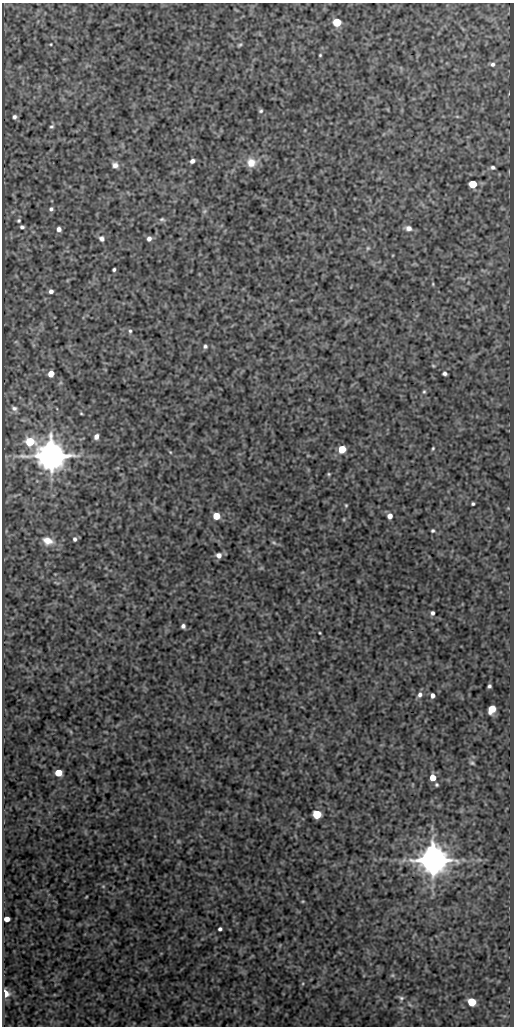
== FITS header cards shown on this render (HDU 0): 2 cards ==
NAXIS1  =                  512
NAXIS2  =                 1024

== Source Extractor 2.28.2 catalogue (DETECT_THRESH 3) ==
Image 512 x 1024 px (HDU 0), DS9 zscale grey, 1 PNG px = 1 image px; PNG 516 x 1028 px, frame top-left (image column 1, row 1024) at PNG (2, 3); no overlay
Background 344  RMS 0.85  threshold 2.55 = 3 sigma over >= 5 px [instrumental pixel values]
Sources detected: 75; all 75 listed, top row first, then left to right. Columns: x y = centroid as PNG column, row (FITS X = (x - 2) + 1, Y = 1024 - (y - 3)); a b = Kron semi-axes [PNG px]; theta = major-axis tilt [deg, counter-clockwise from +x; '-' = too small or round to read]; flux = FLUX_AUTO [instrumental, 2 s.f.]
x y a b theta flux
337 22 5 5 - 2400
51 44 3 2 - 43
240 45 6 3 37 87
320 55 3 3 - 56
492 64 6 5 - 140
261 111 5 5 - 100
457 116 6 3 -19 65
15 117 5 4 - 130
52 126 6 5 - 100
192 161 5 4 - 210
251 162 12 11 - 720
115 165 8 7 - 270
493 167 6 5 - 130
473 184 5 5 - 2000
51 209 5 5 - 120
204 211 6 5 - 100
162 219 8 5 -2 120
19 221 4 4 - 80
22 227 4 3 - 120
408 228 8 7 - 250
59 229 5 4 - 230
102 239 8 7 - 210
149 239 6 5 - 200
368 248 5 5 - 78
114 270 3 3 - 95
433 284 5 3 - 58
51 291 4 4 - 210
130 331 6 4 -90 100
205 346 5 5 - 110
433 366 6 3 -2 57
445 373 4 4 - 150
51 374 5 5 - 860
424 392 6 4 68 85
14 408 7 6 - 150
81 413 4 3 - 55
96 437 6 5 - 280
30 441 9 6 61 2600
433 448 5 3 - 67
342 449 5 5 - 1800
170 452 5 3 - 51
51 456 9 8 - 120000
329 474 5 4 - 69
473 504 3 3 - 88
346 505 4 3 - 62
216 516 5 5 - 1200
390 516 6 5 - 350
433 531 4 3 - 91
75 539 6 5 - 140
48 541 14 10 -17 690
274 542 7 4 -20 100
219 555 6 6 - 290
432 613 4 4 - 150
183 626 4 4 - 170
320 633 3 2 - 48
489 686 4 3 - 110
420 695 7 6 - 220
432 695 4 4 - 220
492 709 6 5 - 1300
71 732 6 3 -71 60
472 763 6 4 -19 94
58 773 5 5 - 1300
433 778 5 5 - 1000
437 785 4 4 - 85
317 814 5 5 - 3100
178 841 6 4 -72 60
433 860 9 8 - 120000
103 886 6 4 -44 71
86 897 3 2 - 45
303 901 5 3 - 48
7 919 5 4 - 450
220 929 4 3 - 140
392 975 6 5 - 87
5 993 6 4 -78 1000
401 998 8 6 -2 140
472 1002 5 5 - 2200